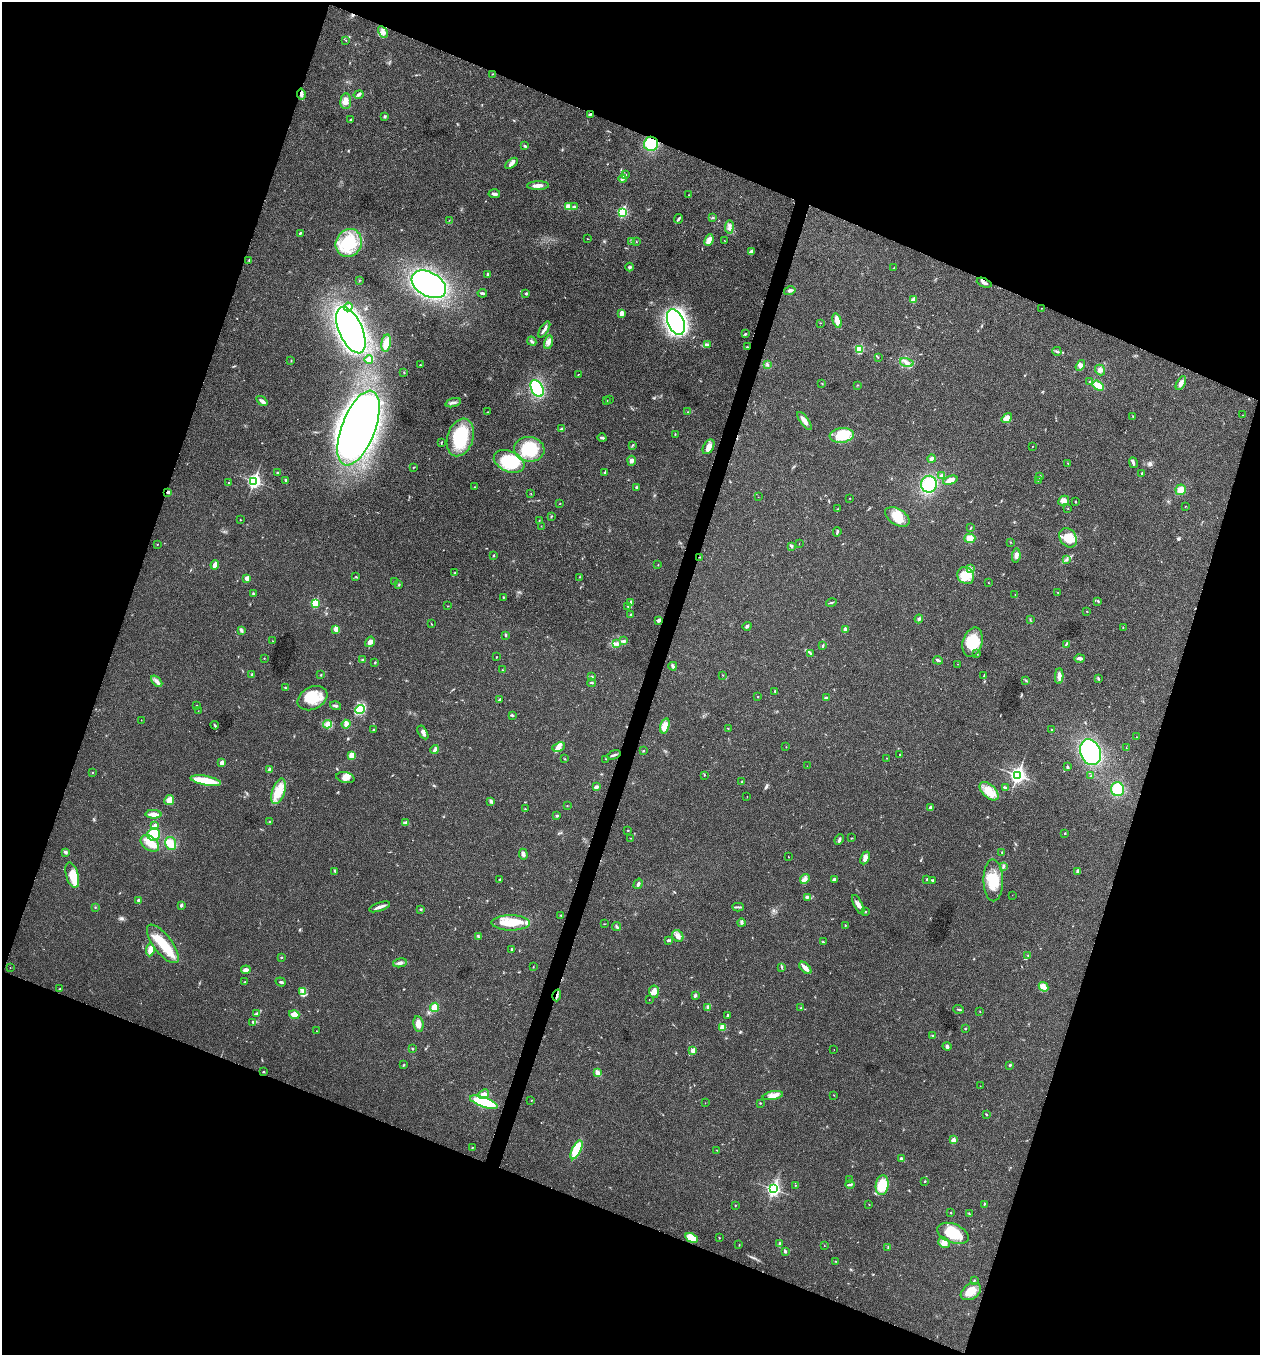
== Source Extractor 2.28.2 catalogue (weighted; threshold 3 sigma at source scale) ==
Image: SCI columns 136-5165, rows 6-5414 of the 5432 x 5417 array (HDU 1 of 3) = the unmasked area's bounding box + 8 px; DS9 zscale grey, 4 x 4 block average (1 PNG px = mean of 4 x 4 image px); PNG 1262 x 1357 px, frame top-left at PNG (2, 2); each listed source drawn as its Kron ellipse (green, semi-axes under 4 px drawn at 4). Shown black and unused: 40% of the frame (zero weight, under 3 of 4 exposures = <1% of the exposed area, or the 3 px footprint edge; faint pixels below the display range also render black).
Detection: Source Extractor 2.28.2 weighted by HDU 2 'WHT'. Background 0.0246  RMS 0.0041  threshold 0.0184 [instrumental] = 3 sigma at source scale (4.5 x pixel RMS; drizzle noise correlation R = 1.50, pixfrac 1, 0.05/0.05 arcsec/px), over >= 5 px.
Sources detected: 419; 5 inside a brighter object's white glare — neither listed nor drawn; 5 coinciding with a brighter row at this scale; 22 inside a brighter listed object's ellipse — not listed separately; the other 387 listed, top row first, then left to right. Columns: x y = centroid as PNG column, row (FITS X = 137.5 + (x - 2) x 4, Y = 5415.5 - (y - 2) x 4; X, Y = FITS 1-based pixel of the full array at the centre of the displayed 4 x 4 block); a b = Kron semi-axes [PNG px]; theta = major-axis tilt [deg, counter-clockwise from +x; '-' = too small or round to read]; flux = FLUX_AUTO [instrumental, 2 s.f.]
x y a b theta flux
383 32 6 3 -61 8.3
346 40 2 2 - 0.71
492 74 2 2 - 1.3
301 94 5 3 - 7.3
359 95 5 3 - 5.5
346 101 8 5 85 19
590 114 3 2 - 3.1
385 117 3 2 - 2.5
351 119 2 2 - 1.6
651 144 7 7 - 62
525 146 4 2 - 2.6
511 163 7 3 37 8.2
625 175 4 2 - 2.8
623 179 4 3 - 5.1
538 186 11 3 1 12
494 194 6 2 -6 6.9
689 195 2 2 - 1.1
568 207 4 3 - 18
574 207 3 2 - 3
622 212 3 2 - 230
712 218 2 2 - 1.1
678 219 5 2 - 3.5
449 220 2 2 - 0.6
729 227 6 3 82 7.4
300 233 3 2 - 2.4
587 239 2 2 - 0.55
709 240 6 3 67 16
632 241 3 2 - 3
724 241 2 2 - 0.61
636 242 2 2 - 0.69
349 243 14 12 58 92
751 251 4 3 - 8.2
249 261 3 2 - 1.1
630 267 4 3 - 3.8
894 267 2 2 - 1.3
488 274 4 2 - 3
359 281 2 2 - 1
984 283 8 3 -22 6.9
429 284 18 12 -29 480
790 291 6 3 15 5
482 293 4 2 - 4.3
526 294 2 2 - 8
913 300 2 2 - 33
348 307 4 3 - 7.1
1042 308 2 2 - 0.57
621 313 4 2 - 15
837 321 8 3 -75 27
676 322 13 8 -67 630
820 323 2 2 - 0.86
544 329 9 2 59 9.9
351 330 25 11 -66 1500
745 334 3 2 - 2.7
532 341 5 2 - 3.5
548 342 7 4 79 9.7
386 343 9 4 81 16
708 345 3 2 - 1.6
747 347 3 2 - 2.1
859 349 2 2 - 150
1057 351 4 2 - 2.1
878 357 2 2 - 0.72
369 360 4 3 - 6.1
291 361 2 2 - 1.2
907 362 7 4 -14 11
420 365 3 2 - 1.2
767 365 2 2 - 1.5
1080 365 6 4 58 7.7
1100 370 6 4 -49 8.7
404 372 3 2 - 1.4
578 374 2 2 - 0.9
1090 382 3 2 - 2.2
822 383 2 2 - 0.85
1181 383 7 4 59 11
857 385 2 2 - 1.3
1098 386 6 4 -33 34
537 388 9 5 -63 130
610 400 2 2 - 0.41
262 401 6 3 -36 7.9
607 401 2 2 - 1.6
453 403 8 2 16 6.1
488 412 2 2 - 0.82
688 412 3 2 - 1.6
1242 415 2 2 - 0.53
1133 416 2 2 - 0.78
1007 418 6 4 37 9.5
805 421 11 4 -54 14
358 428 39 16 69 2100
561 429 4 2 - 3.4
675 434 2 2 - 1.5
842 435 12 7 7 64
460 437 19 13 72 130
602 438 4 2 - 4.6
441 442 3 2 - 1.4
632 445 3 2 - 1.9
708 447 8 5 60 14
1032 447 2 2 - 0.74
529 449 15 12 -7 87
931 459 4 3 - 5.8
509 461 16 10 -24 110
631 461 5 3 - 7.9
1068 463 2 2 - 0.95
1133 463 5 3 - 5
414 467 3 2 - 1.4
605 472 3 2 - 1.9
278 473 3 2 - 3.6
1142 473 2 2 - 3.7
941 476 3 3 - 3.8
1040 477 2 2 - 1
285 480 3 2 - 2.4
950 480 7 3 18 18
1038 480 2 2 - 0.99
254 481 3 3 - 590
229 483 2 2 - 1.2
929 484 8 8 - 98
475 487 2 2 - 0.83
637 487 3 2 - 1.8
1181 490 5 5 - 20
167 492 3 2 - 3.9
531 493 2 2 - 0.66
758 497 2 2 - 0.62
850 498 2 2 - 0.78
1064 500 6 4 27 12
1075 502 2 2 - 1.5
559 504 2 2 - 0.71
1185 506 2 2 - 1.1
838 509 2 2 - 0.93
1068 509 2 2 - 1
551 516 2 2 - 1.1
897 517 13 8 -32 40
240 520 2 2 - 0.81
539 521 2 2 - 0.97
541 526 2 2 - 0.59
970 528 3 2 - 1.8
837 532 5 2 - 3.1
970 538 5 4 - 20
1068 538 10 8 -55 47
1011 542 2 2 - 1.3
157 544 2 2 - 1.2
799 544 2 2 - 0.47
791 546 4 2 - 2.7
493 555 3 2 - 2
1016 556 7 4 85 8.6
700 557 2 2 - 1.1
1066 559 2 2 - 1.4
658 564 2 2 - 0.86
215 565 5 3 - 19
970 568 2 2 - 2.7
454 573 3 2 - 2.5
966 576 9 8 - 29
356 577 2 2 - 1.5
579 577 2 2 - 1
247 578 2 2 - 32
395 581 3 2 - 1.3
988 583 2 2 - 1
399 585 2 2 - 1.6
1058 592 2 2 - 0.65
253 594 3 2 - 2
1015 594 2 2 - 0.77
503 597 2 2 - 1.6
1098 601 2 2 - 1.5
631 602 3 2 - 6.6
315 603 2 2 - 140
831 603 5 2 - 2.2
447 606 2 2 - 0.99
628 606 3 2 - 2.3
1087 612 2 2 - 0.87
631 615 2 2 - 11
919 619 4 3 - 4.1
1030 619 2 2 - 0.88
659 620 3 2 - 7.9
431 624 3 2 - 1
747 626 5 2 - 3.6
1123 627 2 2 - 0.9
336 629 2 2 - 19
846 629 4 2 - 6.7
241 630 3 2 - 2.9
506 635 4 2 - 2.3
272 641 2 2 - 0.49
624 641 3 2 - 3.7
370 642 5 4 - 10
972 642 15 9 73 73
616 644 4 3 - 4.9
1066 644 3 2 - 2.3
823 645 3 2 - 2.1
811 653 4 2 - 2
977 654 2 2 - 1.5
496 657 2 2 - 1
264 658 2 2 - 1.1
1080 658 5 3 - 6.5
362 660 3 2 - 2.8
938 660 5 2 - 4.8
375 663 2 2 - 1.6
958 664 2 2 - 0.55
673 666 4 2 - 6.2
502 670 2 2 - 0.82
252 675 4 2 - 2.9
321 675 2 2 - 1.2
723 675 2 2 - 1.1
592 676 2 2 - 2.1
984 676 4 2 - 1.5
1059 676 8 3 87 12
1098 678 4 2 - 3.1
1026 680 2 2 - 1.4
157 681 7 3 -48 8.1
591 683 4 2 - 2.5
286 688 3 2 - 2.4
775 691 3 2 - 1.8
758 697 2 2 - 1.1
312 698 16 11 28 54
826 698 3 2 - 4
500 699 4 2 - 3.9
196 706 2 2 - 1.2
336 706 6 2 -17 4.1
360 709 4 4 - 15
198 711 2 2 - 0.77
512 715 3 2 - 2.5
141 720 2 2 - 0.56
327 724 4 3 - 7.8
346 724 4 4 - 13
215 725 4 2 - 2.8
665 726 8 4 75 25
728 729 2 2 - 0.49
1052 729 2 2 - 0.79
374 730 2 2 - 1.8
423 732 8 3 -58 7.1
1136 737 2 2 - 0.96
559 747 6 4 22 12
786 747 2 2 - 0.86
1126 747 2 2 - 0.62
435 749 4 3 - 5.2
643 751 2 2 - 1.4
1091 752 13 10 -69 240
352 755 3 2 - 30
614 755 7 2 18 3.9
900 755 2 2 - 0.91
887 758 2 2 - 0.55
565 759 2 2 - 1.2
606 759 2 2 - 0.74
222 763 2 2 - 29
807 766 2 2 - 0.49
1068 767 4 2 - 2.5
269 770 3 2 - 5
92 772 2 2 - 1.2
704 775 2 2 - 1.6
1017 775 4 3 - 730
1091 776 3 2 - 2.7
345 778 9 5 -13 17
206 781 15 4 -10 62
742 782 2 2 - 1.1
596 787 3 2 - 11
1005 787 3 2 - 2.3
1118 789 7 6 - 71
279 791 13 6 71 36
989 791 11 6 -43 29
747 797 2 2 - 0.72
169 800 5 5 - 17
491 801 3 2 - 3.5
567 806 2 2 - 0.88
930 808 2 2 - 14
525 809 3 2 - 1.5
154 814 8 3 -2 18
557 816 3 2 - 2.3
269 821 2 2 - 1.2
406 822 3 3 - 3.2
155 825 3 3 - 5.1
628 830 2 2 - 1.5
1065 833 2 2 - 3.5
154 834 6 6 - 89
631 838 2 2 - 0.49
851 838 2 2 - 0.97
839 840 5 2 - 4.4
150 843 10 7 -37 28
171 843 6 5 - 23
65 852 3 2 - 5.4
1002 852 2 2 - 2.2
523 854 5 4 - 5.8
788 857 2 2 - 0.9
865 858 7 3 64 11
1003 867 2 2 - 1.6
335 871 2 2 - 1.4
1078 871 4 2 - 3.4
72 875 13 6 -74 50
500 879 2 2 - 1.9
805 879 5 4 - 8.9
834 879 4 3 - 4.4
927 879 3 2 - 2
932 880 3 2 - 2.9
993 880 21 10 -89 62
638 884 5 2 - 5.6
1012 895 2 2 - 0.28
807 897 4 2 - 3
138 900 2 2 - 9.9
858 904 10 4 -63 13
181 905 4 2 - 4
95 907 2 2 - 1.4
379 907 11 2 18 12
738 907 5 2 - 4.4
420 909 3 2 - 2.2
865 912 2 2 - 3.1
561 915 3 2 - 1.2
511 923 19 7 0 55
741 923 4 2 - 3.4
605 924 2 2 - 1
845 925 2 2 - 1.4
616 927 4 2 - 3.6
678 936 6 5 - 11
479 937 2 2 - 1.3
669 940 4 2 - 4.8
823 942 3 2 - 2
163 944 23 9 -52 64
512 949 3 2 - 1.9
150 950 6 3 83 19
1028 955 3 2 - 1.4
281 957 2 2 - 1.7
400 963 7 3 11 9.2
533 967 2 2 - 0.86
782 967 3 2 - 2
10 968 2 2 - 0.52
805 968 7 3 -46 18
246 970 5 3 - 9
245 982 3 2 - 2.5
281 982 5 2 - 3.1
1043 987 5 4 - 9.4
60 989 3 2 - 1.2
303 991 2 2 - 0.94
654 992 6 5 - 16
557 995 6 2 75 4.1
695 995 3 3 - 4.5
649 999 2 2 - 0.43
434 1007 4 4 - 27
708 1007 4 3 - 4.4
800 1007 3 2 - 1.1
959 1009 5 2 - 2.4
980 1011 2 2 - 0.95
257 1013 3 2 - 2.8
294 1015 5 3 - 18
728 1015 3 2 - 3.3
253 1022 3 2 - 4.1
418 1024 8 5 -83 15
723 1027 4 4 - 13
965 1029 2 2 - 1.9
316 1031 2 2 - 0.5
933 1036 4 2 - 2.5
947 1046 4 3 - 5
413 1048 3 2 - 1.8
834 1049 2 2 - 0.43
693 1051 2 2 - 35
404 1065 2 2 - 1.8
1010 1065 2 2 - 2.9
263 1072 2 2 - 1.4
598 1073 4 3 - 7.8
980 1086 2 2 - 0.42
484 1094 5 4 - 14
834 1095 2 2 - 0.71
773 1096 10 4 11 15
531 1101 2 2 - 0.93
484 1102 14 5 -19 150
705 1103 2 2 - 0.54
760 1103 2 2 - 1.2
986 1114 2 2 - 1.9
953 1140 2 2 - 32
472 1147 2 2 - 0.76
577 1150 10 4 64 75
716 1150 2 2 - 0.77
901 1159 4 2 - 6.2
850 1180 2 2 - 0.95
925 1181 2 2 - 2.2
850 1184 5 2 - 2.8
795 1185 2 2 - 1.3
882 1185 10 6 82 54
773 1189 3 3 - 600
984 1204 3 2 - 1.6
735 1205 2 2 - 1.2
869 1205 2 2 - 0.9
951 1213 2 2 - 1.2
969 1214 3 2 - 2.6
953 1233 16 9 -21 87
691 1238 6 4 -28 63
719 1238 2 2 - 0.92
944 1243 6 5 - 12
779 1244 3 3 - 2.8
739 1245 2 2 - 1.1
824 1246 2 2 - 0.77
888 1247 2 2 - 1
785 1251 4 2 - 3.7
836 1261 3 2 - 1.1
974 1281 4 2 - 2.3
971 1291 11 7 34 30
Overlapping masked pixels (flux is a lower limit): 6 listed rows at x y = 301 94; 590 114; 651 144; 167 492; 700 557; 557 995
Diffuse or blended objects may show on this block-average render without a row.